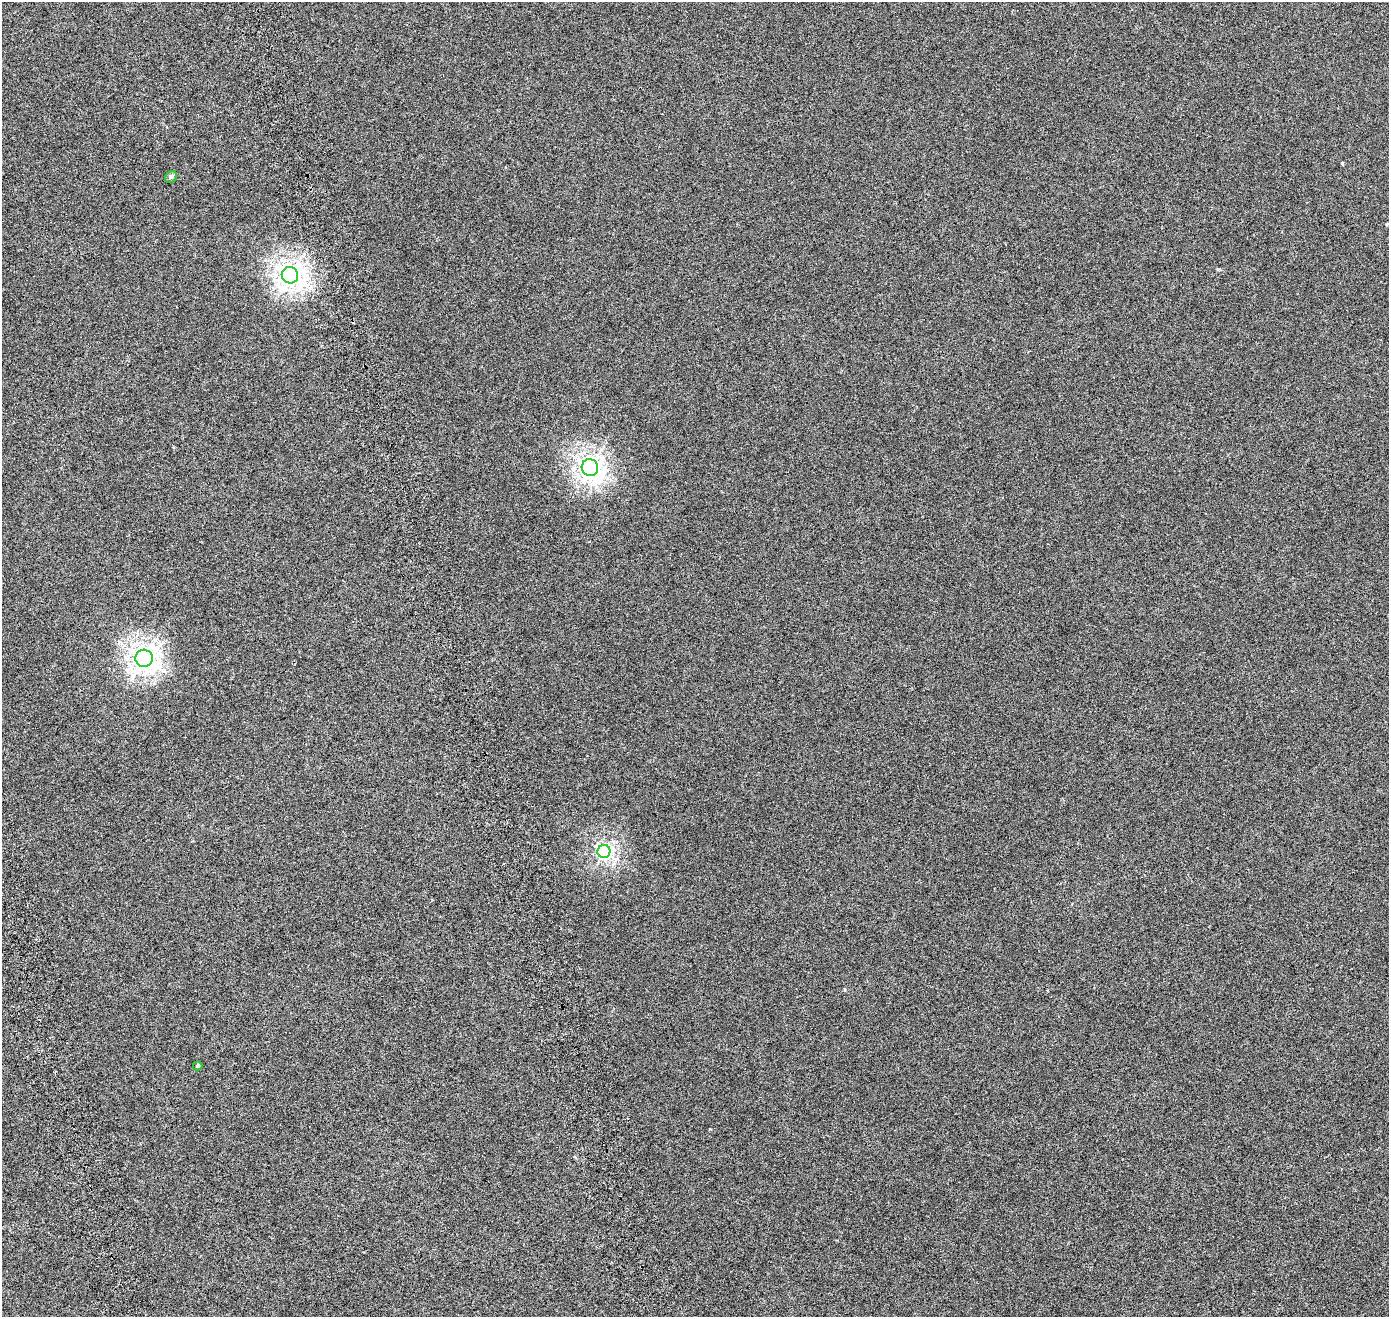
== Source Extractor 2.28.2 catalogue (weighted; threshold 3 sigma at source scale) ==
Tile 11 of 4 x 4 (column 3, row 3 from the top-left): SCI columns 2926-4312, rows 1523-2837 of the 5840 x 5638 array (HDU 1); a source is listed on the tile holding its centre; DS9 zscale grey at full resolution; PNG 1391 x 1319 px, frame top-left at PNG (2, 2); each listed source drawn as its Kron ellipse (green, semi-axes under 4 px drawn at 4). Shown black and unused: <1% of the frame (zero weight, under 4 of 8 exposures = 7% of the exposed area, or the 3 px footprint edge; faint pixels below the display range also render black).
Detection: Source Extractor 2.28.2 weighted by HDU 2 'WHT'; one run over the whole footprint, this tile lists its part. Background 3.17e-06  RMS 0.0016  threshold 0.00671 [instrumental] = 3 sigma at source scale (4.09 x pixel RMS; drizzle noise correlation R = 1.36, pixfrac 0.8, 0.0396/0.0396 arcsec/px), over >= 5 px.
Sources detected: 6; all 6 listed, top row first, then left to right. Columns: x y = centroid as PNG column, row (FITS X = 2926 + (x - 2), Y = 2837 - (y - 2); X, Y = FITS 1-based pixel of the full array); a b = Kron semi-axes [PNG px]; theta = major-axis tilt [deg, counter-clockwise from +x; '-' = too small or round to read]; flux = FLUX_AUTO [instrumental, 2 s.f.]
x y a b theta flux
171 177 6 5 - 0.22
290 275 8 8 - 80
590 468 8 8 - 72
144 658 8 8 - 85
604 851 6 6 - 35
198 1066 5 4 - 0.23